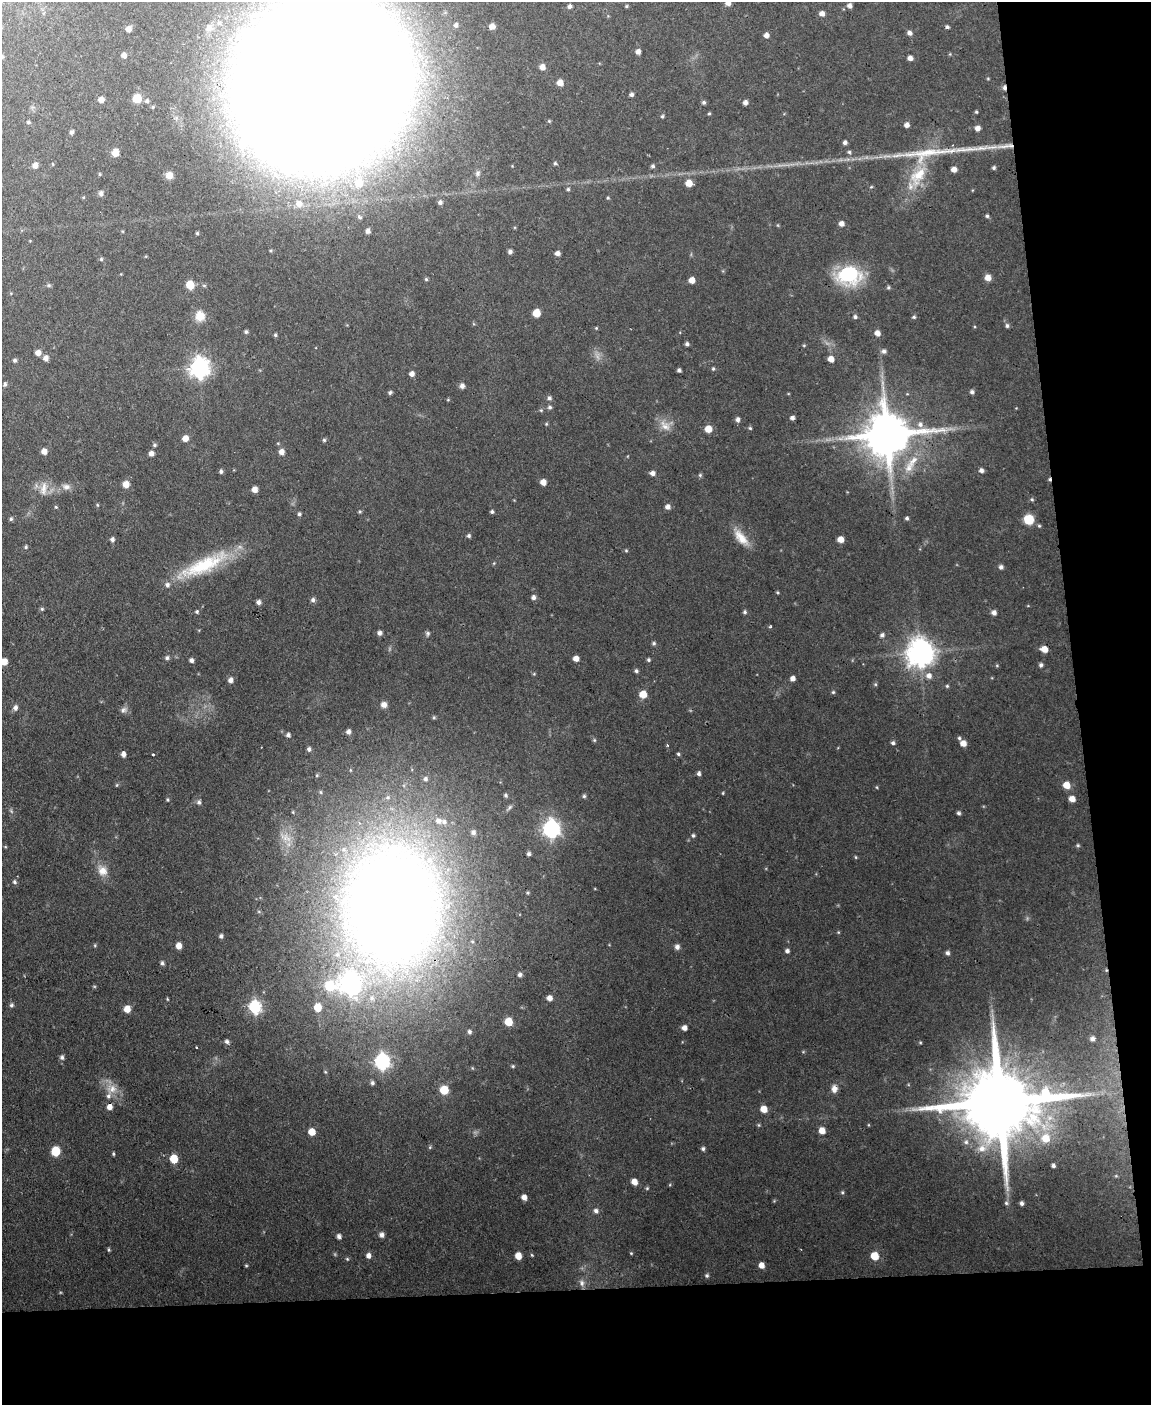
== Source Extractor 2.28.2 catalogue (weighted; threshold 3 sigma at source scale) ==
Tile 12 of 4 x 3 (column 4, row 3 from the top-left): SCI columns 3448-4596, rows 239-1641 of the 4596 x 4572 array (HDU 1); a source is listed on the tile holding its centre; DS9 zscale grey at full resolution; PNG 1153 x 1407 px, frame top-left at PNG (2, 2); no overlay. Shown black and unused: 15% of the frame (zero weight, under 2 of 3 exposures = <1% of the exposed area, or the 3 px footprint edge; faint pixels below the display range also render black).
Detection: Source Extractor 2.28.2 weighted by HDU 2 'WHT'; one run over the whole footprint, this tile lists its part. Background 0.11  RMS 0.0071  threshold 0.0321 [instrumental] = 3 sigma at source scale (4.5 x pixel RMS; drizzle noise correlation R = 1.50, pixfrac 1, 0.05/0.05 arcsec/px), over >= 5 px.
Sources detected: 288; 2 too faint to see at this stretch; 2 cosmic-ray / hot-pixel residue — not listed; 10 inside a brighter listed object's ellipse — not listed separately; the other 274 listed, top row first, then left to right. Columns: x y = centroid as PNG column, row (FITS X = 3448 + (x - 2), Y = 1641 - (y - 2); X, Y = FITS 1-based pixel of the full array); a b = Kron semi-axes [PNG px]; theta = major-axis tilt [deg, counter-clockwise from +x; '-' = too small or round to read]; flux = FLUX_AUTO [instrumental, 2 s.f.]
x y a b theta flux
728 3 5 5 - 3.8
569 6 4 4 - 1.9
626 6 4 4 - 0.73
850 6 5 5 - 2.7
822 14 5 5 - 3.6
219 23 8 6 1 3
456 25 5 4 - 1.7
492 26 6 5 - 4.4
947 27 4 4 - 1.5
209 28 13 10 63 6.2
128 29 5 5 - 3.8
910 33 5 5 - 2.6
766 35 5 5 - 3.3
638 52 5 4 - 3.2
124 55 5 5 - 3
2 57 5 5 - 1.3
910 58 5 4 - 3.1
542 67 5 5 - 4.7
988 79 5 3 - 0.61
560 83 5 5 - 6.1
322 84 92 74 47 11000
1004 87 6 4 86 2.1
631 94 5 4 - 1.9
137 98 6 6 - 16
101 100 5 5 - 4.3
147 101 5 5 - 1.6
704 102 5 5 - 1.5
745 102 5 4 - 2.9
976 112 4 3 - 0.83
709 114 4 4 - 0.83
662 116 5 4 - 1
549 121 4 4 - 0.72
28 122 6 4 -15 1.1
907 125 5 5 - 3.3
977 128 5 5 - 3.6
71 132 4 4 - 1.8
845 142 5 4 - 2
115 152 7 6 - 6.7
926 153 110 15 6 49
555 163 4 4 - 1
35 165 6 5 - 4.4
653 166 5 5 - 1.4
994 168 4 4 - 1.3
954 169 5 5 - 4
477 173 8 6 53 2.1
169 175 8 7 - 5.5
918 175 32 16 51 24
359 183 11 10 - 13
689 183 6 5 - 8
871 187 5 3 - 0.64
568 189 5 4 - 1.1
101 193 6 5 - 2.4
608 198 4 4 - 0.79
440 202 5 5 - 2
299 203 7 7 - 3.7
987 216 5 4 - 1.1
841 224 5 5 - 3.4
368 231 4 4 - 2.3
197 233 3 3 - 0.92
510 252 5 4 - 2.1
557 253 5 4 - 2.9
101 259 5 5 - 1.1
849 275 26 20 3 50
988 277 7 7 - 4.4
426 279 4 4 - 0.98
692 280 5 5 - 6
49 285 6 5 - 1.2
190 285 6 6 - 15
888 287 5 4 - 1
536 313 6 5 - 12
200 316 12 11 - 8.8
855 317 5 4 - 1.5
914 317 5 4 - 1.1
1007 326 5 5 - 1.6
596 328 4 4 - 0.73
246 332 5 4 - 1.3
877 333 6 5 - 4
275 335 5 4 - 1
687 344 4 4 - 1.7
804 345 5 3 - 0.68
884 351 6 6 - 2.2
38 353 6 5 - 4.3
46 358 6 5 - 3.7
831 359 5 5 - 5.6
15 360 5 4 - 1.5
199 368 8 7 - 380
713 369 5 4 - 0.89
679 370 4 4 - 1.6
412 374 5 5 - 3.4
5 384 5 4 - 1.5
462 386 5 5 - 2.9
390 392 5 4 - 1.3
972 392 5 5 - 1.8
549 398 6 5 - 1.7
448 400 5 3 - 0.64
550 407 6 5 - 1.5
541 410 5 5 - 0.93
792 418 4 4 - 2.1
738 419 6 5 - 2.2
546 424 5 3 - 0.72
920 424 8 7 - 3.1
665 426 19 10 -43 7.3
750 428 4 4 - 0.92
708 429 6 6 - 9
887 434 14 12 4 3300
185 438 6 5 - 5.6
324 440 5 5 - 1.1
154 445 5 4 - 1.2
44 451 5 5 - 4.7
282 452 6 5 - 4.2
151 454 5 5 - 3.3
913 461 20 10 49 11
981 470 5 5 - 2.5
221 471 5 4 - 1.5
653 473 6 5 - 2.7
700 475 5 5 - 1.1
543 482 5 5 - 5
126 484 7 6 - 6
66 487 12 8 -2 3.8
43 488 20 8 80 6.6
255 489 5 5 - 4.6
1032 499 5 4 - 1.1
97 505 5 4 - 0.79
56 507 4 4 - 0.72
668 507 5 5 - 3.1
360 511 4 4 - 0.93
492 512 4 4 - 1.4
299 514 4 4 - 1.3
907 518 4 4 - 1.4
11 519 5 4 - 1.2
1029 519 6 6 - 25
1039 526 5 4 - 0.93
469 536 5 5 - 1.4
741 538 25 11 -50 11
112 539 5 5 - 2
840 539 5 5 - 6
26 547 5 5 - 1
626 550 5 4 - 0.8
494 563 5 3 - 0.66
204 565 67 17 25 47
1001 567 5 5 - 2
777 592 4 3 - 0.76
533 597 5 5 - 2.3
313 600 6 5 - 2
258 602 5 5 - 2.6
42 609 5 5 - 1
197 612 5 4 - 1.1
745 612 5 5 - 1.3
994 613 5 5 - 2.9
770 627 4 3 - 0.67
379 633 5 5 - 2.5
428 633 6 6 - 1.4
882 635 5 5 - 1.9
654 643 5 5 - 1.3
1044 649 6 5 - 7.1
920 652 9 8 - 960
167 658 6 5 - 1.7
576 658 5 5 - 4.6
191 660 5 4 - 2.1
648 660 5 4 - 1.1
4 662 6 5 - 6.3
997 665 5 3 - 0.7
1041 665 5 4 - 1.6
636 671 5 4 - 1.4
929 676 7 7 - 3.9
792 678 5 5 - 3.4
230 680 6 6 - 2.7
875 684 5 4 - 0.87
947 686 5 5 - 0.95
833 692 4 4 - 0.98
643 694 6 6 - 11
384 705 6 6 - 4.2
15 707 7 6 - 2.6
123 710 10 7 30 2.6
434 717 5 5 - 0.92
348 732 5 5 - 2.6
288 735 6 5 - 2
959 738 4 4 - 1.1
594 740 5 5 - 0.93
893 743 5 4 - 1.5
963 743 6 5 - 5.6
667 745 3 3 - 0.85
309 749 6 5 - 2
123 754 5 4 - 3.2
153 754 3 2 - 0.69
678 754 5 4 - 1
699 773 5 4 - 1.7
317 775 5 4 - 0.86
425 779 6 6 - 1.8
117 785 5 3 - 0.67
1066 785 5 5 - 11
877 787 5 3 - 0.64
321 792 5 3 - 0.84
723 793 4 3 - 0.62
506 795 5 5 - 1.4
584 796 5 5 - 1.1
1072 799 6 5 - 5.2
167 800 4 3 - 0.79
199 802 7 5 75 1.7
11 811 6 4 -57 1.1
293 812 5 3 - 0.67
959 813 4 4 - 1.3
551 829 7 7 - 230
473 832 7 6 - 2.6
693 835 5 4 - 1.2
1078 845 5 4 - 0.92
529 854 4 4 - 1.6
856 857 5 3 - 0.67
102 871 15 12 -49 7.8
15 882 6 5 - 1.4
392 902 126 94 89 1200
838 932 5 3 - 0.63
221 936 5 4 - 1.8
95 945 5 3 - 0.73
179 946 6 5 - 5.3
677 947 6 6 - 2.7
787 951 5 4 - 2.2
947 953 5 5 - 2
162 963 6 4 -88 1.5
520 975 5 4 - 1.9
549 998 6 5 - 3.6
167 999 5 3 - 0.6
11 1005 6 5 - 1.4
255 1007 7 6 - 100
318 1007 6 5 - 14
127 1009 6 6 - 7.8
508 1022 5 5 - 18
684 1028 5 5 - 3.5
469 1032 5 4 - 1.7
1092 1039 5 5 - 2.3
227 1041 6 5 - 2
920 1042 5 3 - 0.71
196 1047 3 2 - 0.5
62 1057 6 5 - 1.8
382 1061 7 6 - 170
513 1066 5 4 - 0.9
372 1083 5 4 - 1.5
112 1089 15 11 36 7.8
834 1089 10 8 86 3.8
444 1090 6 6 - 16
1000 1102 28 17 3 12000
109 1107 6 5 - 4.4
764 1109 6 5 - 8.4
759 1125 5 4 - 0.77
822 1131 6 5 - 7
312 1132 5 5 - 10
1045 1138 11 10 - 12
966 1142 7 7 - 2.2
430 1147 5 4 - 0.88
703 1149 5 4 - 1.4
56 1151 7 6 - 17
113 1154 4 3 - 0.9
174 1159 6 5 - 20
1053 1166 4 4 - 1.7
634 1182 5 5 - 6.4
647 1188 5 4 - 0.81
842 1192 6 4 89 1.1
524 1197 5 4 - 4.2
1006 1203 5 5 - 1.2
1022 1203 4 4 - 1.6
596 1211 6 6 - 2.2
382 1235 6 5 - 2.9
339 1236 5 4 - 2.4
109 1250 5 3 - 0.9
631 1253 4 3 - 0.64
532 1255 4 3 - 0.64
368 1256 6 5 - 3
518 1256 5 5 - 8.5
874 1256 5 5 - 18
347 1259 5 4 - 0.79
761 1265 5 5 - 5.1
246 1266 4 4 - 0.74
707 1275 5 5 - 1.3
582 1283 9 7 -71 2.8
Overlapping masked pixels (flux is a lower limit): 3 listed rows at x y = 1004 87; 392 902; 109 1107
Isophote crosses this tile's border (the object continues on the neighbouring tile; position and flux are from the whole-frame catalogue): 4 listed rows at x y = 728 3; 2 57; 322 84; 4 662